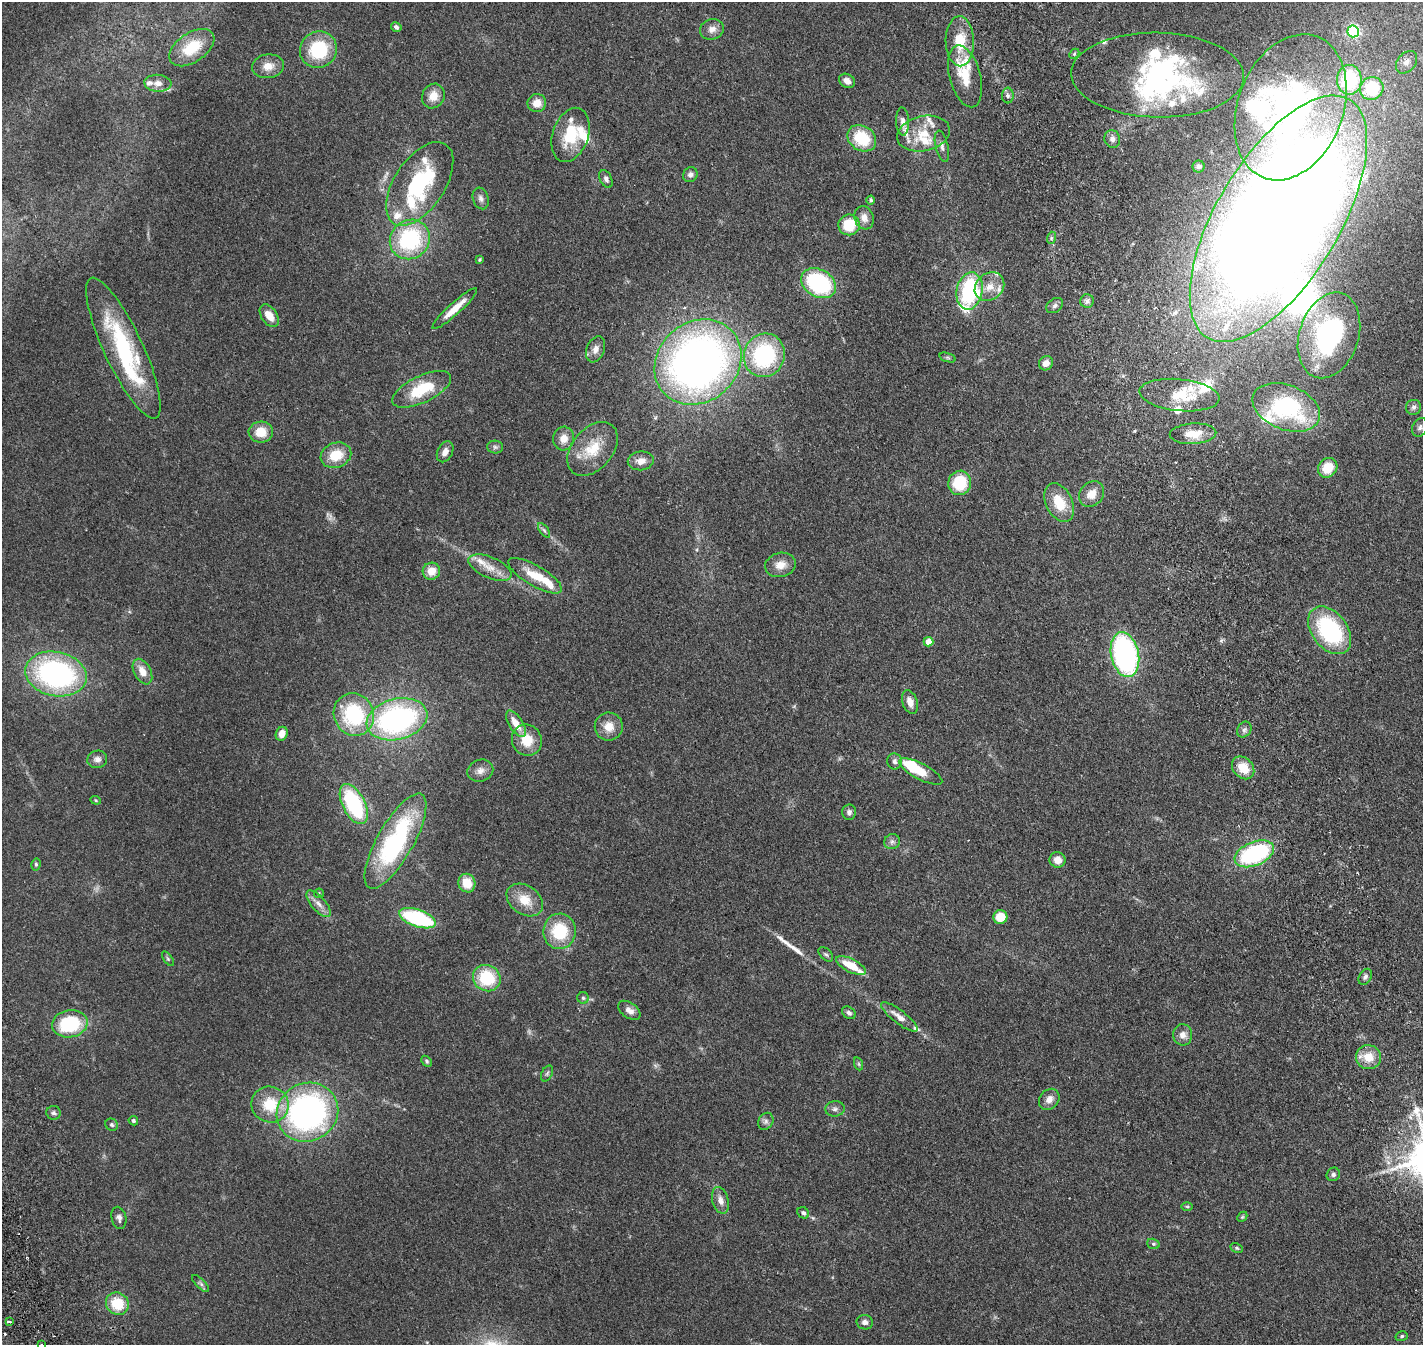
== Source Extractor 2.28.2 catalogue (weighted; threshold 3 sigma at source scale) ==
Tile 10 of 4 x 4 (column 2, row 3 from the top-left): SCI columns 1685-3105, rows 1814-3156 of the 6205 x 6198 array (HDU 1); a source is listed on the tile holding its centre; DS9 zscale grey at full resolution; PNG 1425 x 1347 px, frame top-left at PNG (2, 2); each listed source drawn as its Kron ellipse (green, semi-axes under 4 px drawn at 4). Shown black and unused: <1% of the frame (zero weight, under 2 of 4 exposures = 12% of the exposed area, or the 3 px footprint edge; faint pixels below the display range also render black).
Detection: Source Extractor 2.28.2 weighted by HDU 2 'WHT'; one run over the whole footprint, this tile lists its part. Background 0.133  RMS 0.0063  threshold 0.0285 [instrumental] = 3 sigma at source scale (4.5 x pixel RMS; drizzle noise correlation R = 1.50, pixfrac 1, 0.05/0.05 arcsec/px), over >= 5 px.
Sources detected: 192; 2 too faint to see at this stretch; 8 inside a brighter object's white glare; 2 cosmic-ray / hot-pixel residue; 1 long thin detection or spike segment (spike, bleed or trail) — neither listed nor drawn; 36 inside a brighter listed object's ellipse — not listed separately; the other 143 listed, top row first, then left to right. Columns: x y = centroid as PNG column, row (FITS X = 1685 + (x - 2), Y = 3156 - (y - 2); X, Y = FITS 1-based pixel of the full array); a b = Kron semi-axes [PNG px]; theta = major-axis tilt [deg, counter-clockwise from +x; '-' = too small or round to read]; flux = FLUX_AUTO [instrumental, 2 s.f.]
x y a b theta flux
396 27 5 4 - 1.4
712 29 12 10 14 3.5
1353 31 6 6 - 81
960 41 25 14 -89 15
192 48 25 14 34 16
318 50 19 18 - 27
1074 54 6 4 45 0.8
1406 62 12 9 51 3.4
268 66 16 12 7 5.8
1158 75 86 42 -1 99
965 76 32 15 -75 13
1349 80 15 12 90 35
847 81 8 6 -31 2.9
158 83 13 8 -4 3.5
1372 88 12 11 - 26
433 96 12 11 - 6.1
1008 96 8 6 -88 1.3
537 103 9 9 - 5.1
1291 107 75 52 69 160
902 122 14 6 -87 2.4
924 133 27 17 12 13
571 135 28 18 71 20
862 138 15 12 -34 20
1112 139 9 7 -70 2
942 146 16 6 -77 2.4
1199 166 6 6 - 1.2
690 175 8 7 - 1.9
606 179 9 6 -64 1.5
420 184 47 25 56 54
481 198 11 7 -72 2.1
871 200 4 4 - 0.9
864 218 12 9 -71 3.7
1278 219 139 61 59 1600
849 225 11 10 - 15
1051 238 6 4 72 0.79
410 239 21 19 40 47
479 260 4 4 - 0.62
819 283 18 13 -30 53
989 287 16 13 40 6.9
970 291 19 13 79 50
1087 301 7 6 - 1.5
1055 306 9 6 35 1.6
455 309 30 6 42 8.1
269 316 12 8 -56 6.2
1329 335 44 29 72 83
123 348 77 19 -65 57
596 349 13 9 67 3.4
764 355 22 20 69 50
948 358 8 3 -19 0.83
698 362 46 39 42 310
1046 363 7 6 - 3
422 389 32 13 25 20
1179 395 40 16 -6 17
1286 407 35 22 -21 59
1414 407 7 7 - 1.4
1420 427 10 7 64 1.6
261 432 12 10 1 8.8
1193 434 23 10 3 8.1
564 438 12 10 81 4.9
495 447 8 6 -2 1.3
592 449 30 20 50 16
445 452 11 7 63 3.2
336 455 16 12 20 12
641 461 13 9 8 3.9
1328 468 10 9 - 11
960 483 12 11 - 19
1092 494 14 11 50 6.1
1059 502 20 13 -64 13
544 530 8 4 -54 1
780 565 15 12 12 5.8
490 568 23 10 -23 7.3
431 571 9 8 - 6.4
535 576 30 10 -30 12
1330 630 27 17 -53 53
928 642 5 4 - 6.1
1125 655 23 14 -78 110
142 672 14 8 -62 5.9
56 674 31 22 -12 100
910 702 12 7 -70 4.3
354 715 22 20 -65 40
397 719 31 20 14 110
516 724 15 7 -57 7.1
609 727 14 14 - 6.7
1244 730 8 6 56 1.7
282 734 7 6 - 4.7
527 740 16 14 -59 11
97 759 10 8 17 2.6
895 761 8 7 - 1.9
1243 768 13 10 -47 9.7
480 771 13 11 19 3.4
921 772 24 8 -28 12
96 800 5 4 - 0.55
354 804 22 11 -63 44
849 812 7 7 - 1.7
395 841 54 18 60 76
892 842 8 7 - 1.7
1254 854 21 11 22 59
1058 860 8 7 - 4.6
36 864 6 5 - 0.88
467 883 9 8 - 9.7
319 893 5 5 - 0.56
525 900 20 14 -36 9.8
319 904 16 7 -49 3.5
1000 917 7 7 - 10
417 918 19 8 -19 51
559 931 18 16 82 22
826 954 9 5 -43 1.1
168 959 8 4 -55 0.87
851 966 16 6 -28 11
1365 977 8 6 62 1.6
487 978 14 13 - 24
583 998 6 5 - 1.1
629 1010 12 7 -35 3.1
849 1013 7 5 -35 1.5
899 1017 22 6 -38 4.8
70 1024 18 13 9 36
1183 1035 10 9 - 3.4
1369 1057 13 12 - 8.4
427 1061 6 4 -44 0.85
859 1064 7 4 -71 0.76
547 1073 8 5 63 1.1
1049 1099 11 9 48 3.5
270 1104 19 18 - 18
835 1109 10 7 6 1.9
307 1112 31 29 31 150
54 1113 7 7 - 1.3
133 1121 5 4 - 0.87
766 1121 9 7 60 1.7
112 1125 6 5 - 1.1
1333 1174 7 6 - 1.2
720 1200 13 8 -75 3.6
1187 1206 6 4 -1 0.55
803 1213 6 5 - 1.1
1242 1217 6 4 44 0.68
119 1218 11 7 -77 2.1
1153 1244 6 5 - 0.81
1237 1248 6 4 -27 0.73
201 1284 11 4 -45 1.2
117 1304 12 10 -35 14
9 1321 4 3 - 1.5
865 1322 8 7 - 2.1
1402 1336 6 5 - 0.81
42 1344 3 2 - 0.6
Isophote crosses this tile's border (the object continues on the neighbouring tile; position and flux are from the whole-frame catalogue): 2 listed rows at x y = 1278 219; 42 1344